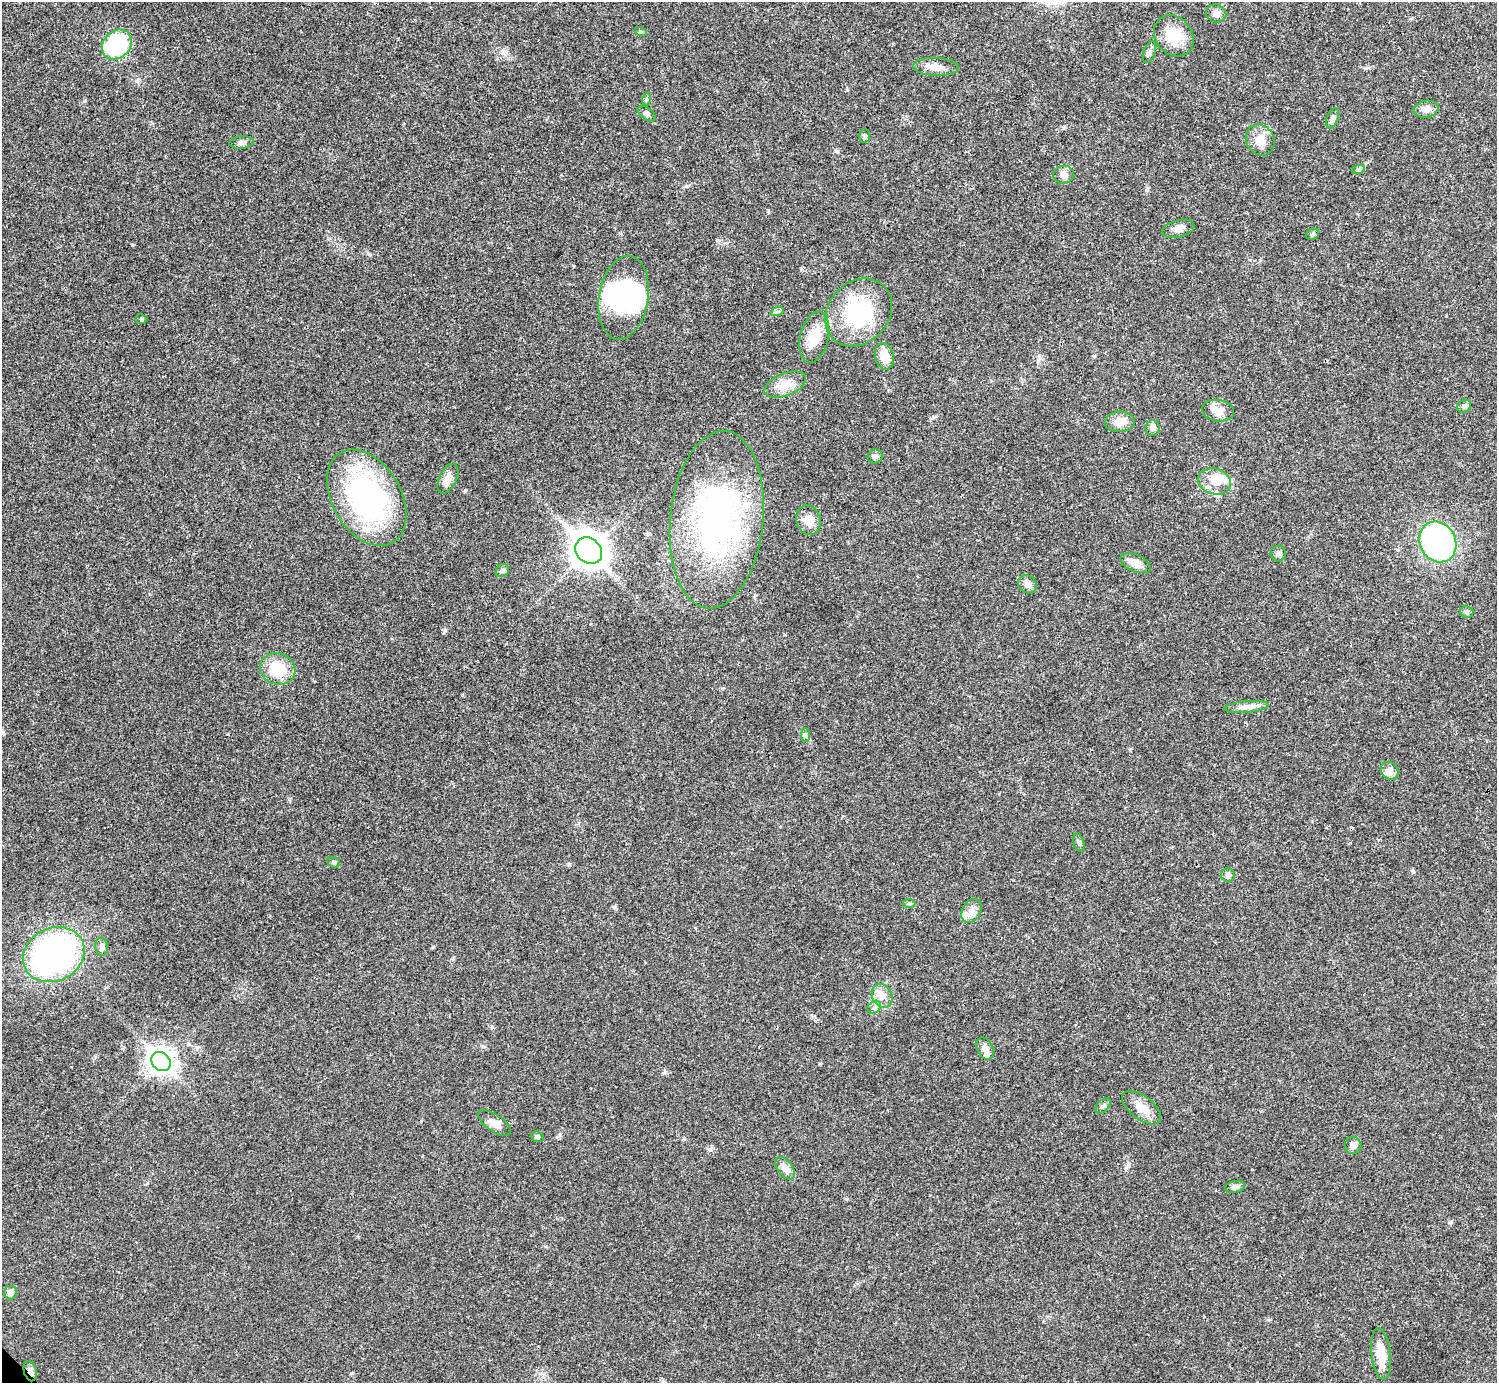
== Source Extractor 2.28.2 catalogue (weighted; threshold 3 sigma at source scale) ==
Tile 10 of 4 x 4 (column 2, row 3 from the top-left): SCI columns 1495-2989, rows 1539-2919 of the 5981 x 5981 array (HDU 1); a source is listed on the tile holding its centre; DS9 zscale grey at full resolution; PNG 1499 x 1385 px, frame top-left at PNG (2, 2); each listed source drawn as its Kron ellipse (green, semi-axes under 4 px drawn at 4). Shown black and unused: <1% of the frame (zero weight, under 3 of 4 exposures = <1% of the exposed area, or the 3 px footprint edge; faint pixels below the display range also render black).
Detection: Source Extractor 2.28.2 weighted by HDU 2 'WHT'; one run over the whole footprint, this tile lists its part. Background 0.021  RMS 0.0022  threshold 0.00995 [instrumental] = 3 sigma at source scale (4.5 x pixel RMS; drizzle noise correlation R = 1.50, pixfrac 1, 0.05/0.05 arcsec/px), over >= 5 px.
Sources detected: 72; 3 inside a brighter object's white glare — neither listed nor drawn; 3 inside a brighter listed object's ellipse — not listed separately; the other 66 listed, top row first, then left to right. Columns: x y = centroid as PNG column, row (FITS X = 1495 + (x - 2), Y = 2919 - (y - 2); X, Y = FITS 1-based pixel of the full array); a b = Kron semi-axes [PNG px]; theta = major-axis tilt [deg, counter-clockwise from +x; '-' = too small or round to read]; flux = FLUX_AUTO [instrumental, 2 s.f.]
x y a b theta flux
1216 13 10 9 - 1.2
641 32 6 4 -18 0.29
1174 36 22 18 -51 5.8
117 44 16 13 46 20
1149 52 11 6 71 0.76
936 67 23 9 -2 2.3
647 99 6 4 70 0.34
1426 109 13 8 11 1.6
647 114 10 6 -38 0.64
1332 118 10 5 68 0.72
864 136 7 5 82 0.45
1260 140 16 14 -60 2.6
241 143 12 6 6 0.99
1358 170 7 4 19 0.38
1063 175 10 9 - 1.1
1178 229 16 8 14 1.4
1312 234 7 5 22 0.39
623 298 42 24 80 17
777 312 7 4 20 0.37
859 312 37 30 48 19
141 319 5 5 - 0.3
814 337 26 14 77 4.6
884 356 13 9 -78 3.3
785 385 22 11 21 3
1464 406 7 6 - 0.56
1218 411 16 10 -8 2
1120 422 15 10 4 2.4
1153 428 8 7 - 0.99
875 457 7 7 - 0.61
448 479 16 8 64 1.8
1215 481 17 13 -18 3.5
367 498 52 34 -59 45
717 520 89 46 84 63
808 520 15 12 -73 2.4
1438 542 21 17 -61 44
589 551 14 12 -44 320
1278 554 8 7 - 0.67
1135 563 16 8 -23 2
502 571 7 6 - 0.51
1027 584 10 8 -37 1.2
1466 612 7 6 - 0.48
278 669 18 15 -21 8
1247 707 22 6 5 1.6
806 735 7 4 -90 0.45
1390 771 9 8 - 1.1
1079 843 9 5 -73 0.56
334 862 6 5 - 0.41
1228 875 7 6 - 0.65
909 903 6 4 -1 0.34
972 911 13 9 60 1.7
102 947 9 6 -84 0.79
54 955 32 26 27 71
882 996 12 9 -62 1.8
874 1007 7 6 - 0.64
985 1048 12 8 -64 1.6
161 1062 10 8 -45 190
1103 1106 9 6 42 0.65
1141 1108 23 11 -37 2.9
494 1123 18 8 -34 1.6
537 1137 6 5 - 0.4
1353 1145 8 8 - 1.1
785 1168 13 7 -53 1.6
1235 1187 10 6 9 0.69
10 1292 7 6 - 1.2
1381 1354 26 9 -83 4
30 1371 10 6 -75 1.1
Overlapping masked pixels (flux is a lower limit): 1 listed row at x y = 30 1371
Unlisted compact peaks at least as high as the median listed source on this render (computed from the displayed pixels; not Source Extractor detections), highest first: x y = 445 630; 801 269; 132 245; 369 254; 84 101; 1451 1222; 847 90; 836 151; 352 1373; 1412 870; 569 864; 768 210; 820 1063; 465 491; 664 1073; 1147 190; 717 240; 615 907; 1094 356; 1126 1168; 482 1046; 433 947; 560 1135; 421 1121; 785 634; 710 1149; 1039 356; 574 266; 933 417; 137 81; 846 1199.